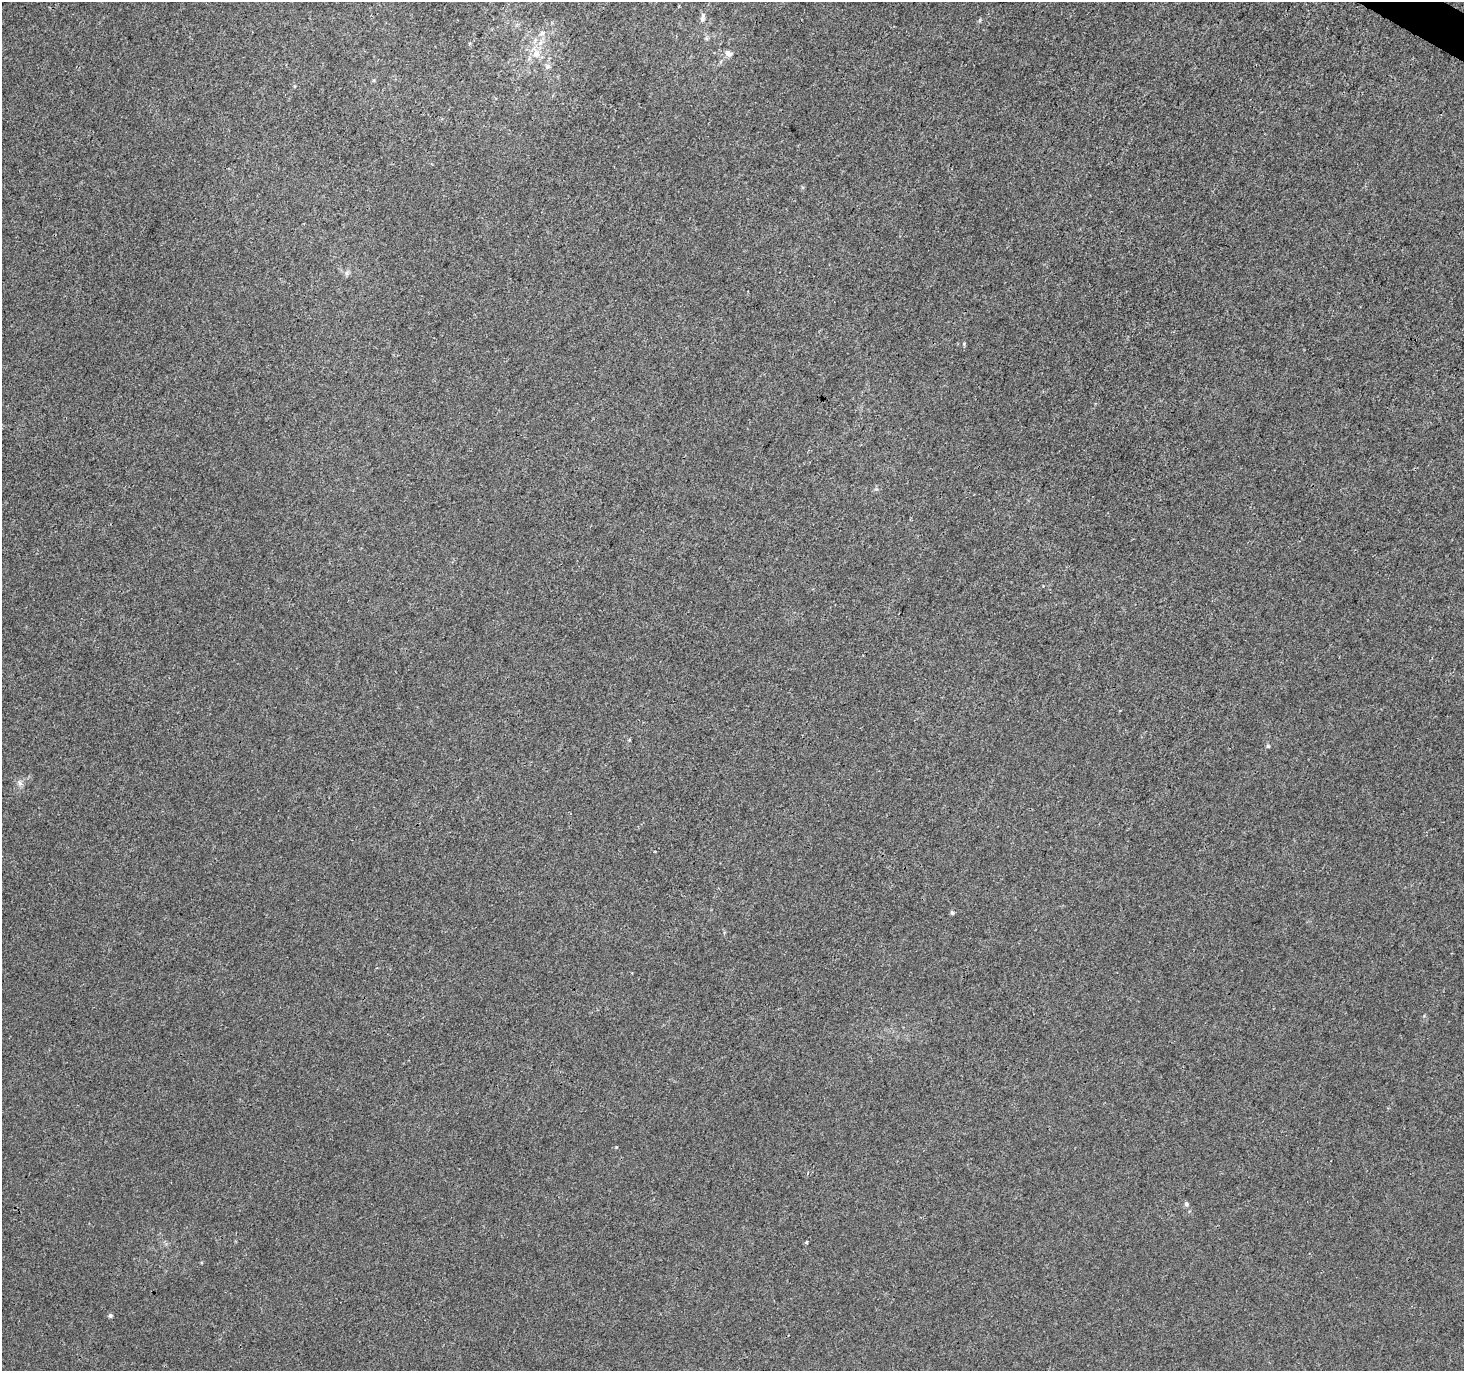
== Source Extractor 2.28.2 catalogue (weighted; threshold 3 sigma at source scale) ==
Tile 10 of 4 x 4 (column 2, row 3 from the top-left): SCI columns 1471-2932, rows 1631-2999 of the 5856 x 5932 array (HDU 1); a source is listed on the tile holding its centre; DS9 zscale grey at full resolution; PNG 1466 x 1373 px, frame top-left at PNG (2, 2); no overlay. Shown black and unused: <1% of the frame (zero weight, under 3 of 4 exposures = <1% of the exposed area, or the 3 px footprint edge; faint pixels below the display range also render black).
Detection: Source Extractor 2.28.2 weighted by HDU 2 'WHT'; one run over the whole footprint, this tile lists its part. Background 0.0017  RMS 0.003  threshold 0.0137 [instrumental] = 3 sigma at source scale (4.5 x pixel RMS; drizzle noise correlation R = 1.50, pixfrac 1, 0.0396/0.0396 arcsec/px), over >= 5 px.
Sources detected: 14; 1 inside a brighter listed object's ellipse — not listed separately; the other 13 listed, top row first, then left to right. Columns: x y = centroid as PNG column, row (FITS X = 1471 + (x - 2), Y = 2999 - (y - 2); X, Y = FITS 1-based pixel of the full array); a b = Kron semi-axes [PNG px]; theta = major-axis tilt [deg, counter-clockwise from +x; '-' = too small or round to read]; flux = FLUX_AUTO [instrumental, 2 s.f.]
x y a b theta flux
702 19 10 6 80 0.98
706 38 6 5 - 0.59
728 53 11 8 -20 1.7
536 54 13 10 73 3
547 66 8 7 - 1
347 273 7 4 -71 0.59
964 344 6 3 -74 0.34
1268 746 5 5 - 0.45
20 783 7 4 -89 0.79
952 913 6 4 -68 0.45
1186 1204 6 5 - 0.81
806 1242 3 3 - 0.7
110 1316 5 5 - 0.59